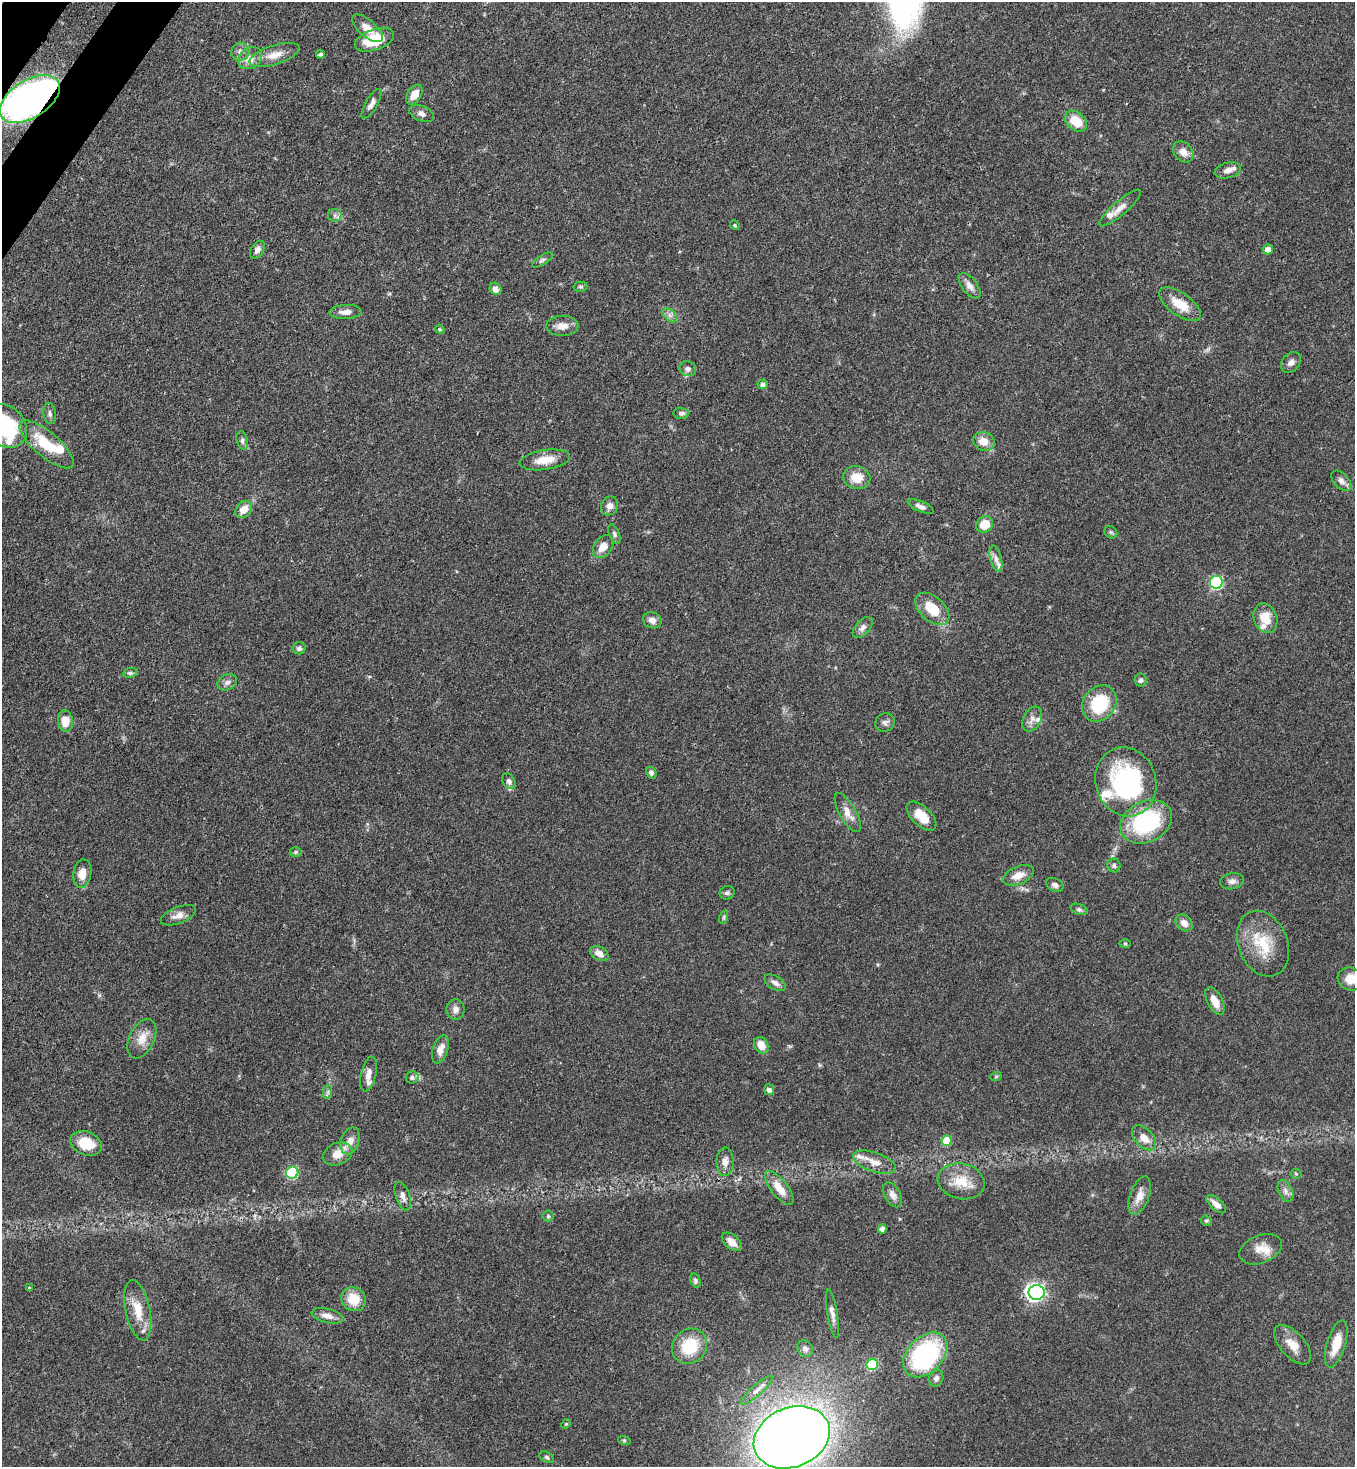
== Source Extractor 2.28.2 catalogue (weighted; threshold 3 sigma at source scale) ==
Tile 11 of 4 x 4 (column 3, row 3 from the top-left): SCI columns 2933-4285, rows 1529-2993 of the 6011 x 5988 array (HDU 1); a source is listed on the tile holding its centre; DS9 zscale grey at full resolution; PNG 1357 x 1469 px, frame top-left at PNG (2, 2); each listed source drawn as its Kron ellipse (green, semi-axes under 4 px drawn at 4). Shown black and unused: <1% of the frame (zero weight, under 3 of 4 exposures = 7% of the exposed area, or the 3 px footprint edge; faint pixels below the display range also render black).
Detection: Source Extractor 2.28.2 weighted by HDU 2 'WHT'; one run over the whole footprint, this tile lists its part. Background 0.0833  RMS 0.0039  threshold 0.0174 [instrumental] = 3 sigma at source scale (4.5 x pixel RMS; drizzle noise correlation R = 1.50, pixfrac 1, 0.05/0.05 arcsec/px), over >= 5 px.
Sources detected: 142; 10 inside a brighter listed object's ellipse — not listed separately; the other 132 listed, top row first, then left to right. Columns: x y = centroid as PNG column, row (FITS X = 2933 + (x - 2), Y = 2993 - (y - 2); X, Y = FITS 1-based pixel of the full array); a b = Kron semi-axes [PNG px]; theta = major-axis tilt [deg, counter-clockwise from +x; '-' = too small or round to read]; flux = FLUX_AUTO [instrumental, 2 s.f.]
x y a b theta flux
367 28 19 8 -41 4.2
374 40 20 10 19 12
240 52 9 8 - 2
321 54 4 4 - 0.86
275 55 26 9 17 5.2
250 58 12 10 34 3.6
414 95 11 7 56 4
30 99 33 19 32 160
371 104 16 6 59 2.1
422 114 13 7 -23 1.8
1076 121 12 9 -42 8.7
1183 152 11 9 -50 3
1228 170 13 7 14 2.5
1120 208 27 7 41 3.5
335 215 7 6 - 1.2
735 225 5 4 - 0.44
1268 249 5 5 - 3.1
257 250 10 6 58 1.9
542 260 12 4 32 1
970 286 15 7 -52 2.5
580 287 7 5 0 0.69
496 289 6 5 - 2.2
1180 304 24 11 -35 8
345 312 16 7 2 2.9
670 315 8 5 -46 1.4
562 326 16 10 1 3.5
440 329 5 4 - 0.46
1291 362 12 8 47 1.9
688 369 8 7 - 1.4
763 384 5 5 - 1.5
50 413 10 6 -82 1.2
681 413 8 5 -3 1.1
5 426 24 19 -44 32
242 440 9 5 -78 1.1
984 441 11 9 -23 4.8
46 444 34 12 -40 14
545 460 25 10 9 6.5
857 478 14 11 -14 6.7
1341 481 12 7 -47 2.1
610 506 10 8 61 2.1
921 506 14 5 -23 1.7
244 510 9 7 48 4
984 524 9 8 - 7
1111 532 7 5 -44 0.75
614 534 10 5 -68 1
603 546 13 8 54 4.3
996 559 13 5 -76 2
1216 582 6 6 - 46
932 609 20 12 -42 9.8
1265 618 15 11 -71 7.3
652 620 9 8 - 2.6
863 627 13 7 49 1.8
299 648 6 6 - 1.2
130 673 7 5 9 0.86
1141 680 6 6 - 1.1
227 682 10 7 27 1.6
1099 703 19 16 51 21
1032 719 13 9 63 2.5
65 721 11 7 -82 5.6
885 723 10 9 - 1.5
651 773 6 5 - 1.2
509 781 8 6 -58 1.5
1126 782 35 30 -72 56
848 813 22 8 -60 3.9
921 816 18 9 -44 6.6
1146 822 27 20 25 41
296 852 6 5 - 0.66
1114 866 7 6 - 0.96
82 874 14 9 81 4.1
1018 875 16 9 23 4.3
1232 881 12 8 12 1.8
1055 885 9 6 -25 1.4
727 893 7 6 - 0.96
1079 909 9 5 -20 0.97
178 915 18 8 21 3.1
724 917 6 4 72 0.55
1184 923 9 7 -43 2.8
1125 944 6 4 -1 0.46
1263 944 34 24 -67 15
599 953 10 6 -30 2.9
1351 979 13 11 -17 6.2
775 983 12 6 -31 1.7
1215 1001 15 7 -63 4.9
455 1009 10 9 - 2
142 1039 21 12 65 5.2
761 1045 9 7 -61 4.4
440 1049 14 7 70 3.3
369 1074 18 7 76 2.5
412 1077 6 6 - 1.4
996 1077 6 4 19 0.44
769 1090 5 5 - 1.9
328 1092 7 4 89 0.81
1144 1138 15 9 -47 4
350 1141 14 9 70 3.4
946 1141 5 5 - 12
86 1143 16 11 -22 9.1
338 1154 15 11 23 5.3
725 1162 14 8 88 2.6
875 1162 22 9 -19 4.7
292 1173 6 6 - 34
1296 1174 5 5 - 0.5
961 1181 24 17 -12 8.8
779 1188 20 8 -52 5.8
1286 1191 11 7 -65 1.8
893 1195 13 7 -62 2.4
403 1196 15 7 -71 2.1
1140 1196 20 9 69 4.3
1216 1204 12 5 -41 2.6
548 1216 5 5 - 0.61
1206 1221 6 5 - 0.58
882 1229 4 4 - 2.3
732 1242 11 7 -42 3.4
1261 1249 22 14 22 5.3
695 1281 7 5 -74 0.81
29 1288 4 4 - 0.37
1037 1292 8 7 - 120
354 1299 13 11 -36 7.8
138 1310 31 12 -78 8.4
832 1314 24 5 -80 2.3
327 1316 16 7 -13 2.7
1336 1344 24 9 73 7.4
1292 1345 24 12 -48 5.5
690 1346 18 16 47 16
805 1349 9 7 -52 1.2
925 1355 26 17 46 62
872 1364 6 5 - 26
936 1378 8 6 64 1.4
757 1390 21 5 41 2.4
566 1424 5 4 - 0.43
792 1437 39 29 22 620
624 1440 6 4 -18 0.47
547 1457 8 5 -28 0.81
Overlapping masked pixels (flux is a lower limit): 1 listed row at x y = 30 99
Isophote crosses this tile's border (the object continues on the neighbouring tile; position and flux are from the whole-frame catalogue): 4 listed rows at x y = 30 99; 5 426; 1351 979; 792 1437